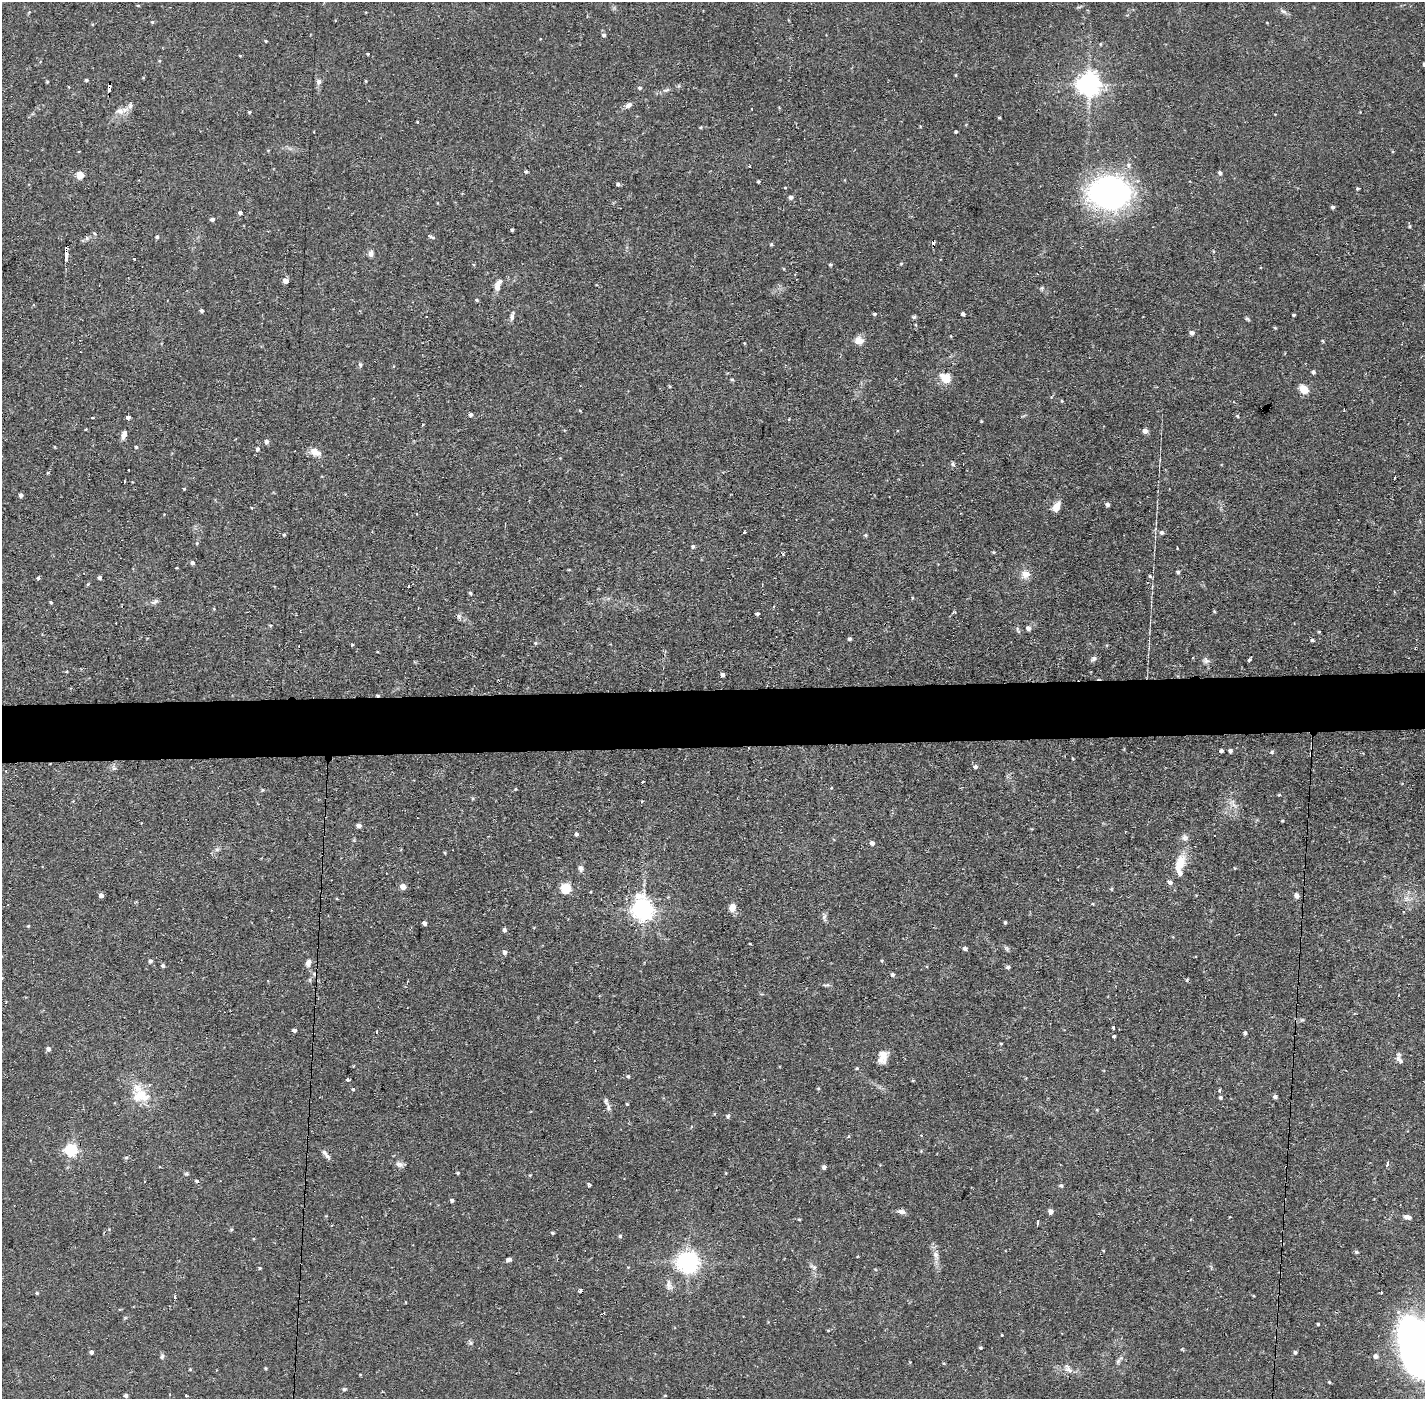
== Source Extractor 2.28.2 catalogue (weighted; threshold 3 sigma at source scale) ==
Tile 5 of 3 x 3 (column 2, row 2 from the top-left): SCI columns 1424-2846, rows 1451-2847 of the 4269 x 4299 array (HDU 1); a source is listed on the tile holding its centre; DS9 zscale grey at full resolution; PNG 1427 x 1401 px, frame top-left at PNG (2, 2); no overlay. Shown black and unused: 4% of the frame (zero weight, under 2 of 3 exposures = <1% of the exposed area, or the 3 px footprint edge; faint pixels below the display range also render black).
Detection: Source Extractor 2.28.2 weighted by HDU 2 'WHT'; one run over the whole footprint, this tile lists its part. Background 0.0754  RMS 0.0063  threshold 0.0282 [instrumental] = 3 sigma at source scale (4.5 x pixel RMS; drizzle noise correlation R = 1.50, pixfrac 1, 0.05/0.05 arcsec/px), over >= 5 px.
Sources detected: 253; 1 inside a brighter object's white glare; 12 cosmic-ray / hot-pixel residue — not listed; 4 inside a brighter listed object's ellipse — not listed separately; the other 236 listed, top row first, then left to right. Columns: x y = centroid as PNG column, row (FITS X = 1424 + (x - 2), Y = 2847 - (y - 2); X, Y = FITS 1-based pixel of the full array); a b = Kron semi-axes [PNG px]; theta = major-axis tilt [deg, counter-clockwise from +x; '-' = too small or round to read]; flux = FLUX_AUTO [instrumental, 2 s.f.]
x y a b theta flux
138 5 4 3 - 0.5
1283 11 9 5 -23 1.6
152 22 4 4 - 0.68
604 35 5 4 - 1.4
266 41 3 3 - 0.58
1101 44 5 3 - 0.56
368 54 3 2 - 0.55
86 80 4 3 - 0.95
366 81 3 3 - 0.61
47 82 3 3 - 0.58
319 82 7 6 - 1.9
1089 84 7 7 - 510
109 88 8 3 81 5.9
640 88 5 4 - 0.98
666 90 11 3 10 1.4
628 105 9 6 35 2.5
130 106 8 6 74 2
752 108 3 2 - 1.1
120 111 11 8 -15 3.7
249 112 4 3 - 0.67
999 117 4 3 - 0.6
417 122 4 2 - 0.43
701 127 4 3 - 0.75
956 132 3 3 - 0.71
1129 165 6 4 89 1.2
750 166 3 2 - 0.82
526 171 4 3 - 0.93
1220 173 6 4 -62 1.2
80 175 5 5 - 14
758 182 3 3 - 0.76
618 184 4 4 - 1.3
1357 189 3 2 - 0.92
1112 191 37 25 -34 150
791 197 5 4 - 1.9
1333 207 4 4 - 1.2
240 213 4 4 - 1.6
212 219 5 4 - 1.4
512 230 3 3 - 0.78
431 236 4 3 - 2.5
157 237 4 4 - 1.1
87 238 6 5 - 1.4
771 244 4 4 - 0.73
1213 251 4 3 - 0.6
371 253 7 6 - 2.4
66 256 11 3 90 12
135 259 3 2 - 0.9
901 264 5 3 - 0.57
830 265 4 4 - 0.67
286 281 5 5 - 3.2
498 285 17 7 68 4.6
1042 288 5 5 - 0.87
477 300 4 4 - 0.8
202 311 4 4 - 1.3
875 314 4 4 - 0.86
963 314 4 4 - 1.9
1294 315 4 3 - 0.75
512 317 9 6 78 2.1
914 317 6 5 - 0.93
1247 319 6 4 -30 0.86
916 325 4 3 - 0.57
1275 328 5 3 - 0.54
1192 333 5 5 - 2.1
859 340 11 9 -7 4.9
360 364 5 4 - 0.81
1313 372 4 4 - 1.3
946 378 11 9 -51 10
732 380 5 4 - 0.87
1304 389 9 7 -39 7.7
1062 401 5 3 - 0.6
580 411 5 3 - 0.52
471 415 4 4 - 1.9
1237 416 4 4 - 0.69
128 417 4 4 - 1.8
92 418 2 2 - 0.94
981 421 4 3 - 0.52
422 425 3 3 - 0.71
86 429 3 3 - 0.88
1145 431 5 5 - 2.8
124 435 10 5 76 3.1
267 442 5 4 - 2.1
55 447 4 3 - 0.44
136 447 4 4 - 0.72
257 449 4 4 - 1.8
315 452 15 9 -26 5.2
953 464 6 5 - 1.1
48 473 4 3 - 0.62
1395 477 3 2 - 0.48
124 481 3 3 - 2.3
184 489 4 3 - 0.53
21 495 4 4 - 1.8
1107 504 4 4 - 1.6
1056 507 11 6 63 6.2
1162 532 5 5 - 1.4
284 535 4 3 - 0.67
865 535 5 4 - 0.79
197 543 5 4 - 0.65
693 546 5 5 - 1
993 552 5 3 - 0.58
192 563 5 4 - 1.6
176 568 3 2 - 0.55
1178 572 4 4 - 1.1
1025 574 12 10 -22 4.9
1150 576 5 4 - 0.88
100 577 4 4 - 1.5
38 578 3 3 - 1.6
88 584 5 3 - 0.61
409 586 3 2 - 0.77
470 593 5 4 - 0.78
912 598 4 3 - 0.47
51 602 4 3 - 0.72
154 602 11 5 27 1.9
773 607 3 2 - 0.89
953 612 4 3 - 0.78
757 614 4 4 - 1.1
459 616 6 6 - 1.4
270 625 5 3 - 0.57
1028 628 5 4 - 2.3
1319 632 5 3 - 0.56
850 639 4 4 - 1.2
1312 640 5 4 - 1
535 643 5 4 - 0.77
352 645 3 3 - 0.58
1094 659 8 6 45 1.6
1206 660 10 6 -63 2.1
1249 660 3 3 - 1.5
723 674 4 4 - 2
1221 751 4 4 - 1.2
1230 751 4 4 - 1.6
1272 752 5 4 - 0.84
1073 759 4 2 - 0.48
975 767 5 5 - 1.6
114 768 6 5 - 1.4
6 771 4 2 - 0.47
643 781 3 2 - 1.4
515 789 5 3 - 0.52
263 790 4 4 - 0.63
1279 795 5 3 - 0.54
1234 805 9 4 -44 2.1
1282 821 3 3 - 0.59
359 826 5 4 - 2.5
576 834 4 4 - 1.3
1185 838 8 7 - 2.1
872 843 5 5 - 2.3
1179 864 28 13 67 12
581 868 8 6 -71 2
403 887 7 6 - 2.8
566 888 5 5 - 46
101 895 4 4 - 3
1297 896 6 5 - 2.4
732 907 8 7 - 5.1
643 910 8 7 - 400
824 917 10 6 89 1.8
1005 922 4 3 - 0.88
424 923 4 4 - 2.3
28 926 4 3 - 0.6
504 930 5 4 - 1.5
750 944 3 2 - 0.45
965 949 5 4 - 1.6
505 952 5 5 - 1.9
150 961 5 4 - 1.4
308 963 10 6 76 2.8
163 966 4 4 - 1.3
1008 967 3 3 - 13
892 975 5 4 - 1.5
407 981 3 2 - 0.52
826 985 10 3 4 0.98
1114 1028 3 3 - 1.3
294 1030 4 3 - 1.8
377 1031 3 3 - 1.6
1245 1033 4 3 - 1.3
1114 1036 3 3 - 1.8
1001 1044 4 3 - 0.56
48 1049 4 4 - 2.2
883 1057 16 10 77 6.2
1399 1059 13 6 -58 2.2
857 1068 4 3 - 0.66
628 1076 4 3 - 0.89
347 1080 3 3 - 34
353 1089 4 3 - 0.63
1219 1090 3 3 - 1.2
140 1095 26 13 42 12
1220 1097 5 4 - 0.97
1275 1097 5 4 - 1.4
606 1101 12 6 -73 2.1
627 1104 3 3 - 0.65
728 1116 5 5 - 1
71 1150 6 5 - 86
324 1152 8 6 -54 2.1
126 1158 6 4 1 0.74
1388 1163 5 3 - 10
400 1164 7 5 -40 2
824 1167 4 4 - 1.8
458 1173 4 3 - 0.64
186 1174 5 5 - 0.88
197 1181 5 4 - 1.1
589 1185 4 4 - 3.9
1061 1186 5 4 - 1.1
452 1200 4 3 - 1.5
901 1211 10 6 -12 2.3
1051 1212 5 4 - 3.1
1408 1217 10 5 -14 2.5
799 1219 5 3 - 0.54
1037 1223 4 3 - 3
231 1230 5 3 - 0.63
552 1233 4 3 - 0.85
620 1236 4 4 - 0.96
1357 1252 5 4 - 1
935 1255 8 7 - 2.2
509 1259 5 4 - 2
688 1262 7 7 - 400
814 1267 7 4 0 1.1
260 1268 4 3 - 0.58
669 1285 15 6 -78 3
580 1291 3 3 - 2
37 1293 4 4 - 0.72
1381 1293 3 2 - 0.8
602 1314 5 2 - 0.69
1318 1324 3 3 - 0.72
828 1330 4 4 - 0.55
1002 1334 3 2 - 0.89
471 1343 6 5 - 1.1
1417 1346 56 33 -71 280
980 1348 3 3 - 0.89
91 1352 4 4 - 1.6
1295 1352 4 4 - 1
1375 1356 5 5 - 2.2
162 1357 7 5 50 1.2
1118 1361 7 5 69 1.5
944 1363 5 3 - 0.54
266 1368 5 3 - 0.62
1068 1369 14 8 -45 3.7
1329 1382 4 4 - 0.58
344 1389 6 4 20 0.84
126 1395 4 4 - 2
186 1395 3 2 - 1.1
665 1396 5 3 - 0.45
Overlapping masked pixels (flux is a lower limit): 2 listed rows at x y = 109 88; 66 256
Isophote crosses this tile's border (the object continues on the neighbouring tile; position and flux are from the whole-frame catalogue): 1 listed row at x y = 1417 1346